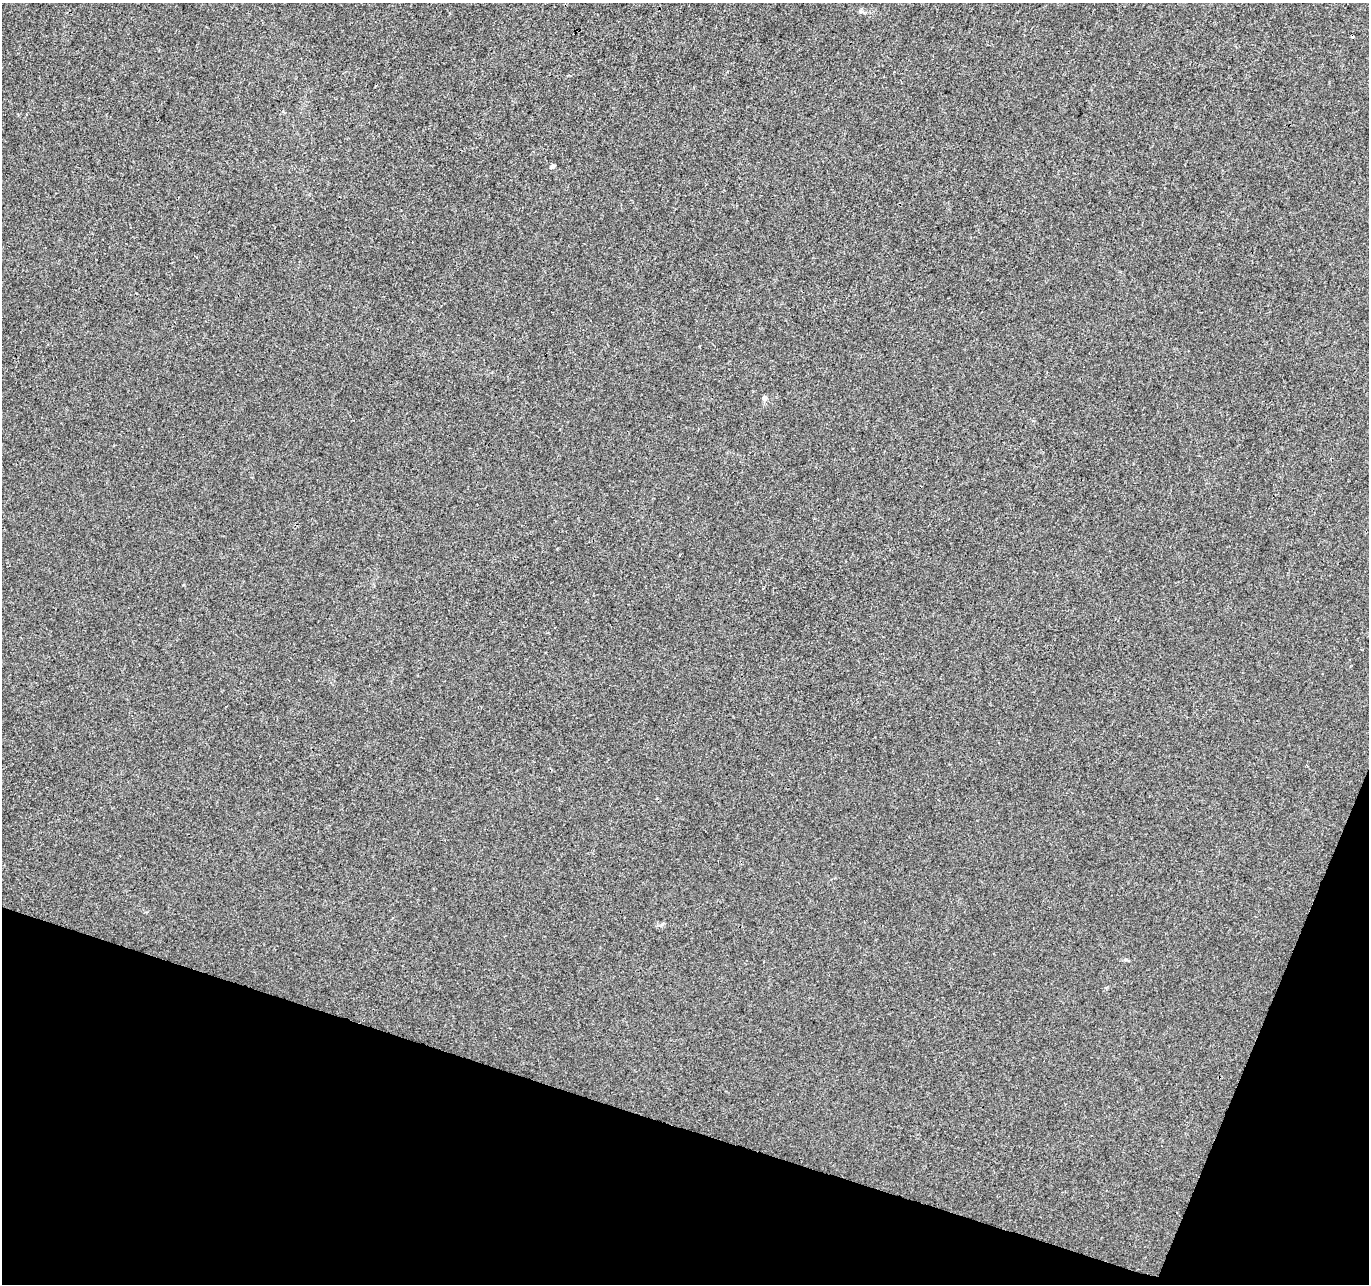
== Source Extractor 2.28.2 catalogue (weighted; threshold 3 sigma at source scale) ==
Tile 15 of 4 x 4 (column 3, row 4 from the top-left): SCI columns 2742-4108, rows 279-1560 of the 5475 x 5619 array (HDU 1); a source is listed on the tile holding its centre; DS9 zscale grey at full resolution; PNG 1371 x 1286 px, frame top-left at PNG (2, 3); no overlay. Shown black and unused: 16% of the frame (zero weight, under 3 of 4 exposures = <1% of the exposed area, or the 3 px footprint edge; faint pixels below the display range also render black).
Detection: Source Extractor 2.28.2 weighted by HDU 2 'WHT'; one run over the whole footprint, this tile lists its part. Background 0.00347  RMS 0.0029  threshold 0.0132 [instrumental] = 3 sigma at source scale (4.5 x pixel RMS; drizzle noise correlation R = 1.50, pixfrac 1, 0.0396/0.0396 arcsec/px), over >= 5 px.
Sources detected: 4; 1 cosmic-ray / hot-pixel residue — not listed; the other 3 listed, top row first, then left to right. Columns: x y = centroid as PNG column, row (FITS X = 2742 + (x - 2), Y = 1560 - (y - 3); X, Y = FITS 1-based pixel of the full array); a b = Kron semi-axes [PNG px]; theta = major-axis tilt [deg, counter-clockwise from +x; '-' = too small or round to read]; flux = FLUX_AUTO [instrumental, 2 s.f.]
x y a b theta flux
861 11 6 5 - 0.58
553 166 5 5 - 0.6
764 398 6 6 - 0.9